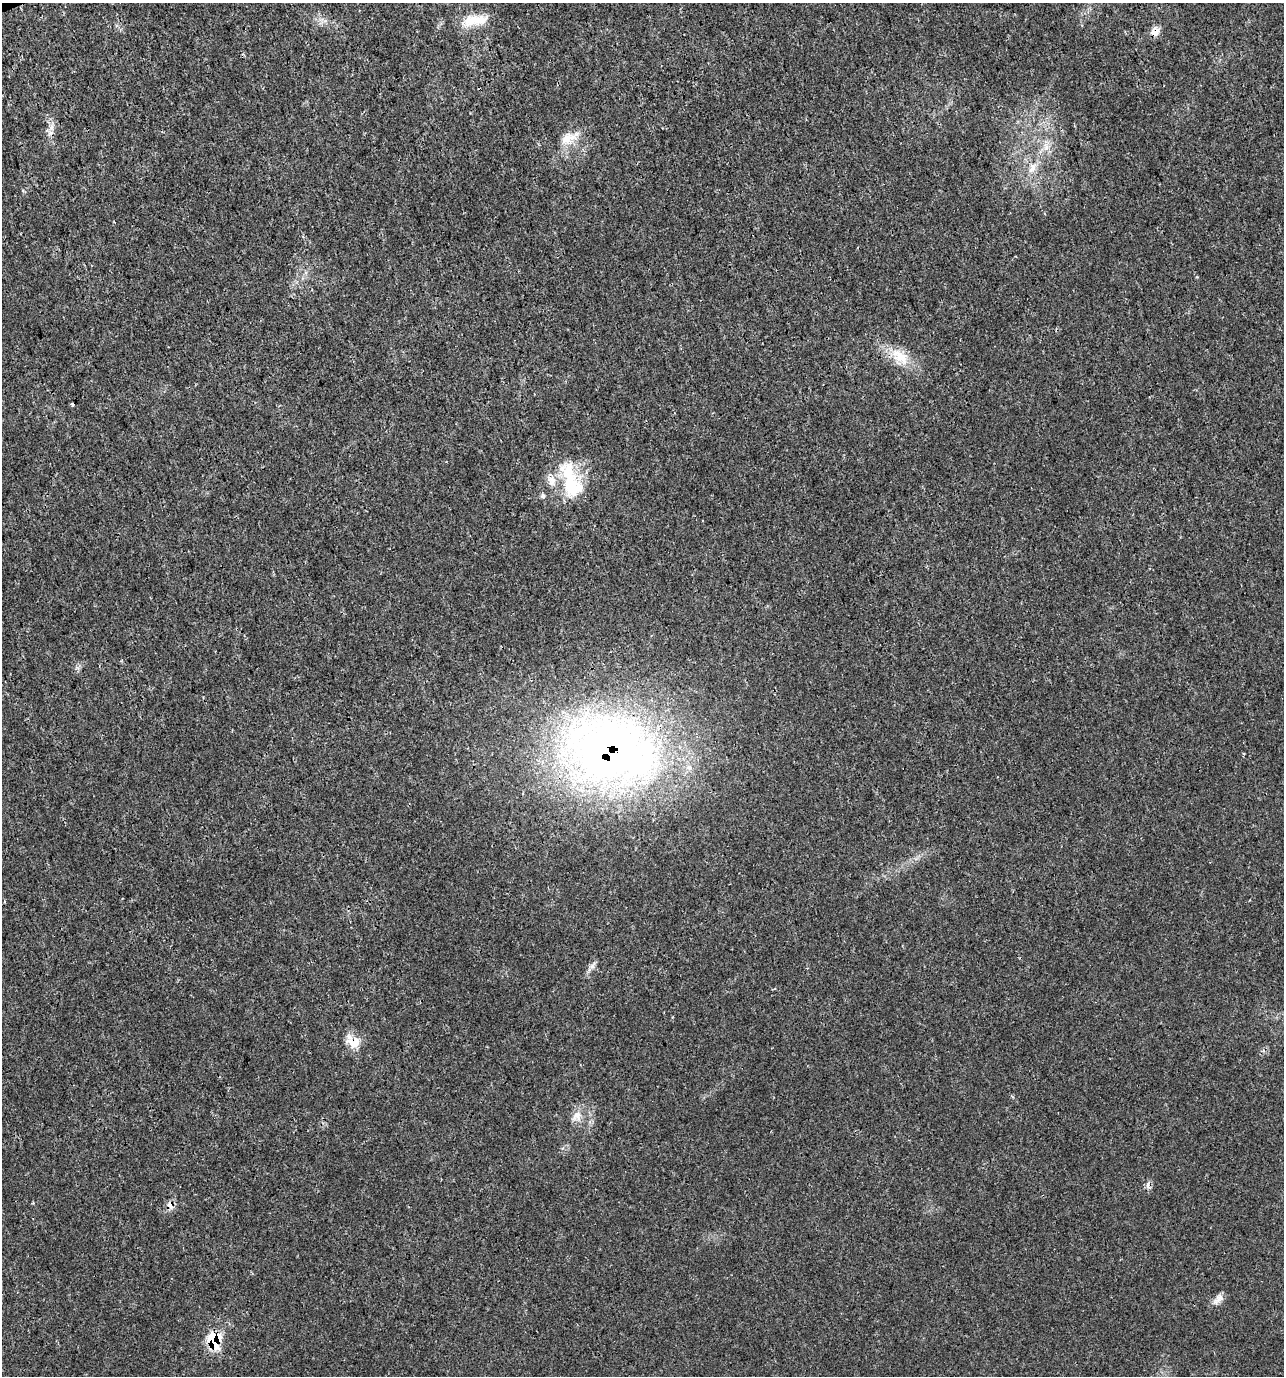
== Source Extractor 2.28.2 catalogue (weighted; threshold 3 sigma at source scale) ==
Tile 11 of 4 x 4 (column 3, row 3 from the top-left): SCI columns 2701-3982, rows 1377-2750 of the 5348 x 5507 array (HDU 1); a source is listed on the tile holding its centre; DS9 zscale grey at full resolution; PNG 1286 x 1378 px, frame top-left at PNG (2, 3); no overlay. Shown black and unused: <1% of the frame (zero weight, under 3 of 4 exposures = <1% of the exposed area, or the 3 px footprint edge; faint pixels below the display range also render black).
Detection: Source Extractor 2.28.2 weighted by HDU 2 'WHT'; one run over the whole footprint, this tile lists its part. Background 0.0058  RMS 0.0019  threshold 0.00852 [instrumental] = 3 sigma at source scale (4.5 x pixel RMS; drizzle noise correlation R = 1.50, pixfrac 1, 0.0396/0.0396 arcsec/px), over >= 5 px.
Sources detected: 23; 2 inside a brighter object's white glare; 2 cosmic-ray / hot-pixel residue — not listed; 2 inside a brighter listed object's ellipse — not listed separately; the other 17 listed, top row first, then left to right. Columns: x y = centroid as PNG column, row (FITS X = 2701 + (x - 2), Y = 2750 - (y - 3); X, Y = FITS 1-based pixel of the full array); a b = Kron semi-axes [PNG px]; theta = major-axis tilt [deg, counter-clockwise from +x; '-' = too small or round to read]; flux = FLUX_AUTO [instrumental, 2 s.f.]
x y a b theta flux
479 20 29 14 7 4.3
1155 32 12 10 47 1.4
52 127 7 4 71 0.64
569 138 29 13 25 3.3
1046 147 12 7 -89 1.3
1032 168 18 8 60 1.9
900 356 31 15 -42 4.9
568 471 50 25 -87 8.6
543 496 5 5 - 0.56
612 750 110 76 -13 130
1244 754 4 3 - 0.16
592 966 13 5 55 0.79
353 1042 22 14 -35 3.1
577 1116 14 12 37 1.8
170 1205 12 8 -64 1.1
1218 1299 18 8 45 1.2
214 1340 19 14 -84 7
Overlapping masked pixels (flux is a lower limit): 5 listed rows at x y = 1155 32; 612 750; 353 1042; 170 1205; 214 1340